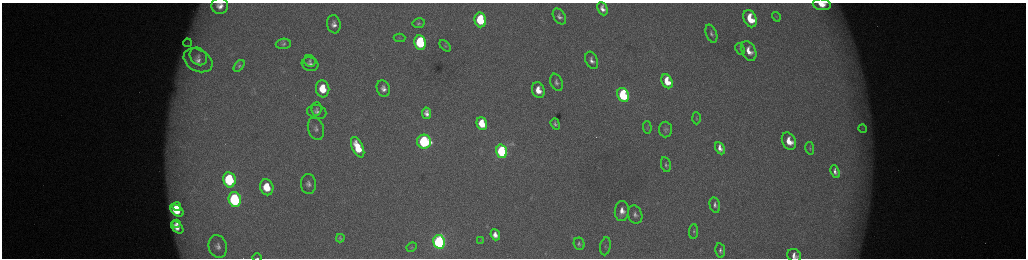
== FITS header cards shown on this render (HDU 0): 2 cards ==
NAXIS1  =                 2048 /fastest changing axis
NAXIS2  =                  512 /next to fastest changing axis

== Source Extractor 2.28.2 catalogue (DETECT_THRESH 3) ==
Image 2048 x 512 px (HDU 0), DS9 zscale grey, zoomed out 1/2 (1 PNG px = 2 x 2 image px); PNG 1028 x 260 px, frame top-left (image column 1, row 511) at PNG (2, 3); each listed source drawn as its Kron ellipse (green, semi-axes under 4 px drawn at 4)
Background 173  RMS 1.9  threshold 5.79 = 3 sigma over >= 5 px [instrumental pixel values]
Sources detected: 74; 4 cannot appear on this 1/2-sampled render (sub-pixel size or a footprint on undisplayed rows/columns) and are neither listed nor drawn; the other 70 listed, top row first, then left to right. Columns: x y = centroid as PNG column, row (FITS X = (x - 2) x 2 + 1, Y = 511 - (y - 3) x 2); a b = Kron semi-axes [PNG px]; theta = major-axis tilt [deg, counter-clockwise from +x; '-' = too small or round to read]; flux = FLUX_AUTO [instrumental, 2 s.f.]
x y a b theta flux
822 4 9 5 -9 5800
220 6 8 8 - 3800
603 9 7 4 -66 2600
559 16 8 5 -58 1700
776 17 5 2 - 410
750 19 9 6 -65 12000
480 20 7 5 -76 23000
419 23 6 5 - 760
334 24 9 6 -81 2700
711 34 9 5 -70 1400
399 38 6 4 1 640
420 42 7 6 - 39000
187 43 4 4 - 810
283 44 7 5 3 1100
445 46 7 4 -45 620
740 49 6 4 -64 690
749 51 10 7 -65 4900
198 56 10 8 -47 2900
198 60 15 10 -29 6300
592 60 9 6 -67 2100
310 61 6 5 - 950
310 64 8 6 -17 1900
239 66 7 4 51 790
667 81 7 5 -65 9800
556 82 9 6 -68 1600
323 89 8 6 -82 11000
383 89 8 6 -72 2700
538 90 8 6 -71 6100
623 95 7 5 -68 42000
316 109 7 5 87 1100
317 112 9 7 -13 2100
427 113 6 4 -79 2400
696 118 6 3 -88 440
482 123 6 5 - 12000
555 124 6 4 -69 1000
647 127 6 3 -88 470
863 128 4 2 - 410
316 129 12 8 -74 2400
665 129 8 6 -87 1200
789 141 9 6 -62 7200
424 142 7 6 - 59000
358 147 11 5 -65 10000
720 148 6 4 -63 2900
810 148 6 3 -80 560
502 151 7 5 -72 52000
666 165 8 5 -78 990
835 172 7 4 -68 1900
229 180 8 6 -79 36000
308 184 10 7 -87 2300
267 187 8 6 -77 12000
235 199 8 6 -78 62000
715 205 8 5 -76 1600
177 207 4 3 - 4300
177 210 7 5 -37 10000
622 211 10 7 85 4200
635 215 9 7 -73 1900
177 223 4 3 - 1200
177 227 7 4 -44 3800
694 231 7 4 85 670
495 235 6 4 -67 3000
340 238 4 3 - 660
481 240 4 2 - 290
439 242 7 5 -78 130000
579 244 6 5 - 1100
218 246 12 9 -74 2900
605 246 9 5 78 1200
412 247 5 4 - 500
720 250 7 4 -79 1300
794 256 7 6 - 2800
257 258 4 1 - 310
At the frame edge (FLAGS 8, measured only in part): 4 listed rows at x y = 822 4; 220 6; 794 256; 257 258
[4 sub-pixel or undisplayed-footprint detections neither listed nor drawn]